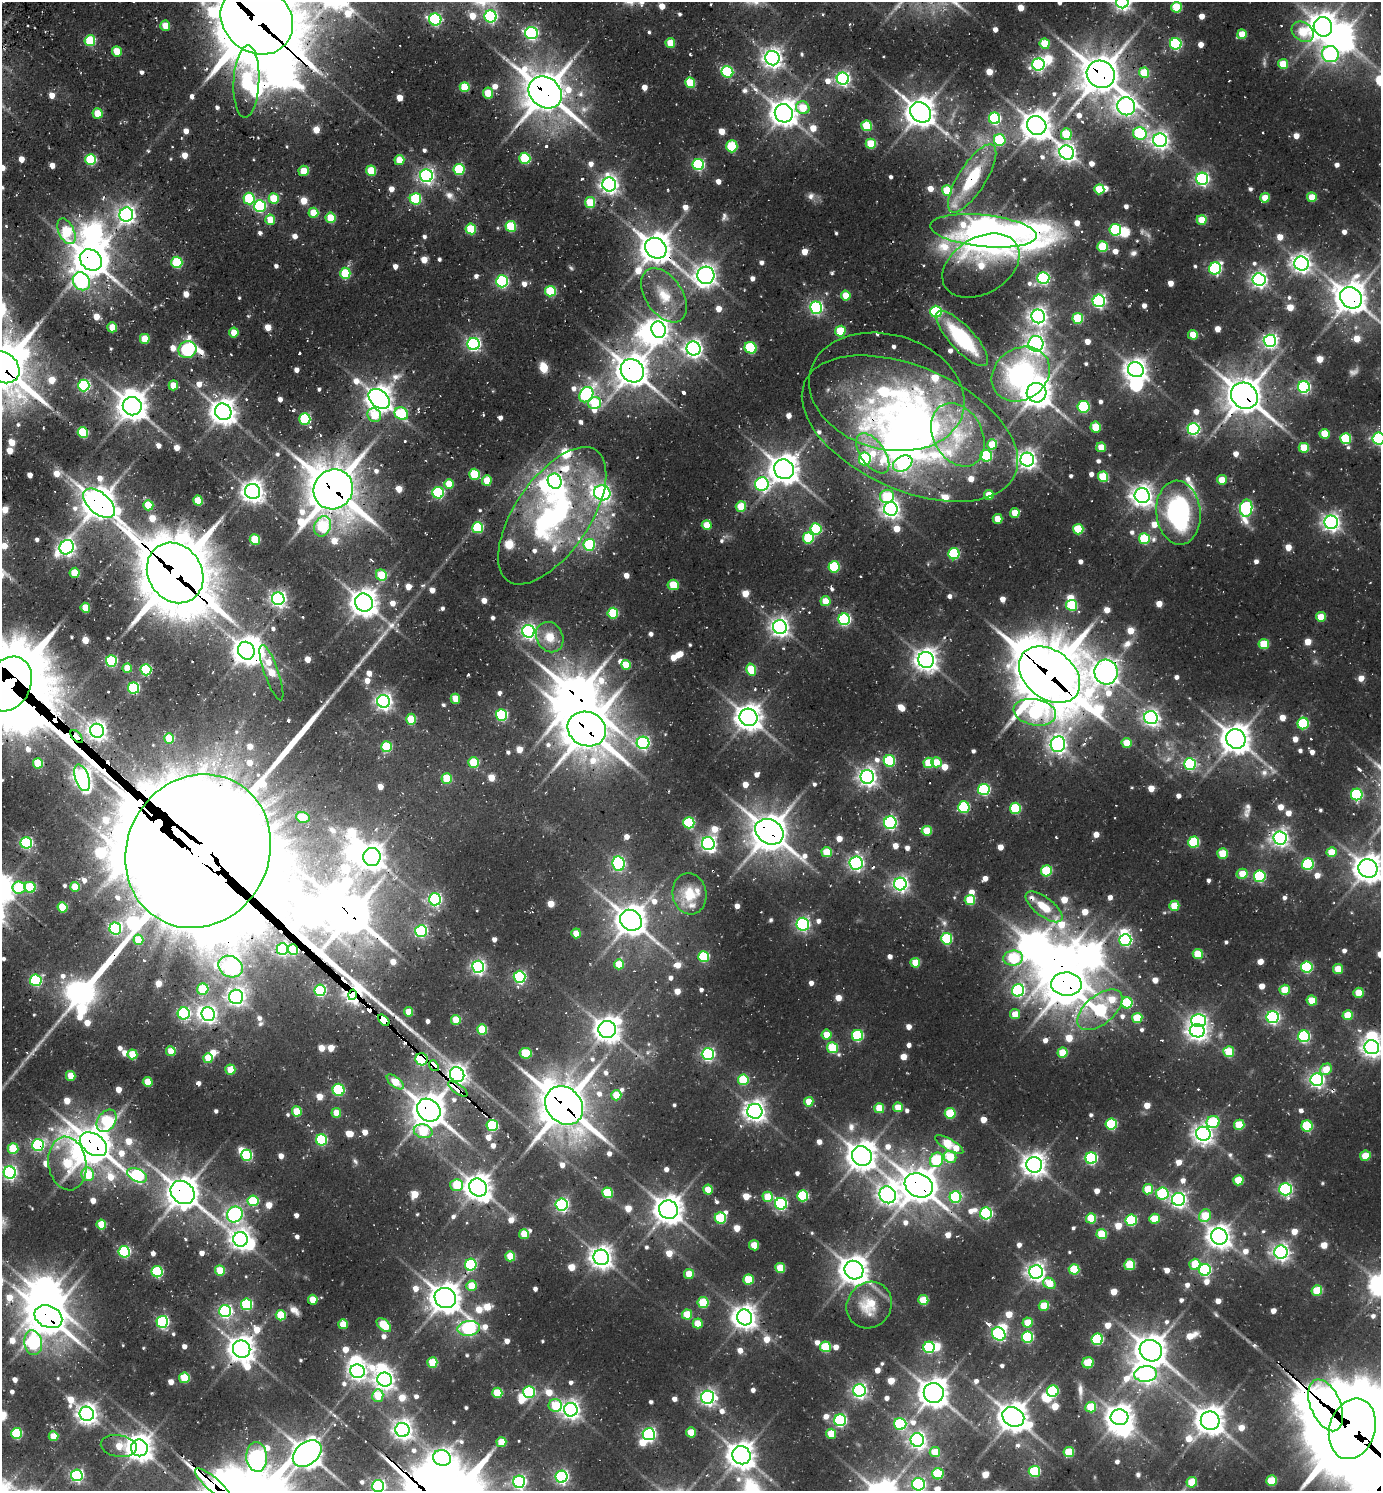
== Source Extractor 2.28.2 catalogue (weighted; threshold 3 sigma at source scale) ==
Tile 11 of 4 x 4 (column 3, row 3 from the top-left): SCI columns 3060-4438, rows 1559-3047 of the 6039 x 6026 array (HDU 1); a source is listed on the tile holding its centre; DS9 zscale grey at full resolution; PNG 1383 x 1493 px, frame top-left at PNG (2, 2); each listed source drawn as its Kron ellipse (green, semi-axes under 4 px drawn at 4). Shown black and unused: <1% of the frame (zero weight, under 2 of 3 exposures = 4% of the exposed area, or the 3 px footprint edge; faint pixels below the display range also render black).
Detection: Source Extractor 2.28.2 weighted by HDU 2 'WHT'; one run over the whole footprint, this tile lists its part. Background 0.1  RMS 0.011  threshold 0.0502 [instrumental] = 3 sigma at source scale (4.5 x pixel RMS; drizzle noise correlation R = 1.50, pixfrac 1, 0.05/0.05 arcsec/px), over >= 5 px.
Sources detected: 1049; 5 too faint to see at this stretch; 54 inside a brighter object's white glare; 10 cosmic-ray / hot-pixel residue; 4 long thin detections or spike segments (spike, bleed or trail) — neither listed nor drawn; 24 inside a brighter listed object's ellipse — not listed separately; of the other 952, all 500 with FLUX_AUTO >= 22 (the completeness limit of this list) listed and drawn (452 fainter detections not listed), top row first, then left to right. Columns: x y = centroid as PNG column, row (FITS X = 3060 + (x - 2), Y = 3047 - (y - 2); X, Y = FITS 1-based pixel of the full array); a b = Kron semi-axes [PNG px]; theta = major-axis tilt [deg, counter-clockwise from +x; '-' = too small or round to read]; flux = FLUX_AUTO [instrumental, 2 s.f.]
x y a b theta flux
1122 2 6 6 - 460
1176 7 5 5 - 54
491 16 6 6 - 200
435 19 6 6 - 170
257 20 38 32 -35 9500
165 26 5 5 - 23
1323 27 10 9 - 1300
1303 32 12 9 -36 49
532 33 6 6 - 230
1242 34 5 4 - 23
90 41 5 5 - 68
670 43 5 5 - 27
1045 44 5 5 - 41
1176 44 6 6 - 150
117 51 5 5 - 30
1330 54 8 8 - 280
772 58 7 7 - 730
1038 64 6 6 - 270
1283 64 5 5 - 30
727 72 6 5 - 99
1144 73 5 5 - 42
1101 74 14 13 - 2700
843 79 6 6 - 320
246 82 36 13 88 160
690 83 5 5 - 45
465 87 5 5 - 56
545 92 18 14 -38 3000
488 93 5 5 - 28
1126 106 9 9 - 530
803 108 7 6 - 35
921 112 11 9 -40 1700
98 113 5 5 - 28
784 113 9 9 - 1300
995 118 6 5 - 150
1037 125 10 9 - 1500
867 126 5 5 - 57
1140 133 7 6 - 130
1066 134 6 5 - 47
1000 140 6 6 - 70
1160 140 7 7 - 540
871 144 5 5 - 43
732 146 6 5 - 70
1067 153 7 6 - 550
525 158 5 5 - 85
91 160 5 5 - 90
399 160 5 5 - 27
698 165 6 5 - 150
459 169 5 5 - 86
304 171 5 5 - 24
371 171 5 5 - 43
426 176 6 6 - 370
972 178 39 13 58 61
1202 179 6 6 - 270
609 184 7 6 - 570
1099 189 5 5 - 38
947 190 5 5 - 41
1312 197 5 5 - 28
1265 198 5 5 - 23
249 199 6 5 - 74
274 199 5 5 - 42
415 199 6 5 - 88
590 203 5 5 - 40
260 206 6 6 - 150
313 213 5 5 - 30
126 215 7 6 - 530
331 218 5 5 - 38
270 220 5 5 - 24
1202 220 5 5 - 25
511 226 5 5 - 68
471 229 5 5 - 51
1115 230 6 5 - 110
66 231 14 7 -64 64
984 231 53 16 -6 1500
1103 247 5 5 - 57
656 248 11 9 -39 1700
91 260 12 9 -42 2100
177 262 6 5 - 80
1301 264 7 7 - 620
981 266 42 28 31 41
1215 268 6 6 - 170
345 273 5 5 - 67
706 275 8 8 - 820
1043 278 6 6 - 190
1259 280 6 6 - 430
81 281 9 8 - 240
502 281 6 6 - 170
550 291 5 5 - 70
664 295 30 18 -56 39
846 295 5 5 - 25
1351 298 11 10 - 1900
1099 301 6 6 - 290
816 308 6 6 - 230
936 312 6 6 - 110
1038 316 7 6 - 580
1078 318 5 5 - 61
112 327 5 5 - 29
659 330 8 7 - 640
840 331 5 5 - 49
234 333 5 4 - 24
1193 335 5 5 - 26
962 338 36 12 -47 81
145 339 5 5 - 33
1270 341 6 6 - 360
473 344 6 6 - 270
1036 344 8 7 - 570
694 348 7 7 - 530
751 348 6 5 - 92
187 350 9 8 - 190
2 367 18 14 -35 4300
1136 370 8 7 - 970
632 371 12 11 - 2100
1021 374 31 25 36 190
84 385 6 6 - 180
173 385 5 5 - 24
1304 387 6 6 - 210
887 392 79 57 -16 230
1036 393 10 10 - 1700
586 395 8 6 54 210
1244 396 14 12 -39 2300
379 399 12 8 -40 1300
594 403 6 6 - 42
132 406 9 9 - 1600
1084 407 6 6 - 100
223 412 8 8 - 1200
401 414 7 6 - 79
374 415 7 6 - 39
305 419 5 5 - 110
1096 427 5 5 - 33
910 428 115 61 -24 590
1193 429 6 6 - 230
83 432 5 5 - 75
1324 434 5 5 - 28
958 435 33 24 -62 65
1346 439 5 5 - 80
1379 439 6 6 - 200
992 444 5 5 - 27
1101 447 5 5 - 24
1304 448 5 5 - 38
873 453 23 12 -55 33
986 456 6 6 - 84
865 459 6 6 - 110
1027 460 7 6 - 600
903 463 10 7 30 200
784 469 10 9 - 1600
474 474 5 5 - 62
1103 477 5 5 - 55
487 480 5 5 - 24
1222 480 5 5 - 24
555 481 8 6 -61 360
449 484 5 5 - 28
762 484 7 6 - 220
333 489 20 19 - 4500
253 492 7 7 - 920
438 493 6 5 - 120
602 493 8 7 - 390
989 495 5 4 - 23
887 496 7 6 - 52
1142 496 7 7 - 830
198 501 5 5 - 39
99 503 19 10 -40 2200
148 505 5 5 - 42
741 506 5 5 - 38
1246 508 8 6 81 200
891 509 7 7 - 540
1015 513 5 5 - 24
1178 513 32 22 -84 190
552 516 79 37 56 300
998 519 5 5 - 23
1331 522 7 6 - 530
707 525 5 5 - 31
322 526 10 8 65 67
478 528 5 5 - 74
816 529 5 5 - 97
1078 529 5 5 - 54
808 538 5 5 - 75
1144 539 5 5 - 66
255 540 5 5 - 54
589 545 6 5 - 79
67 547 7 6 - 470
954 554 5 5 - 100
834 567 5 5 - 80
75 573 5 5 - 38
175 573 31 26 -57 8100
381 575 6 5 - 45
673 585 5 5 - 38
278 599 6 6 - 410
825 601 5 5 - 23
364 603 9 8 - 1400
1072 605 5 5 - 65
85 608 5 5 - 29
613 613 5 5 - 66
1321 617 5 5 - 24
844 619 6 6 - 200
780 627 7 7 - 620
528 631 6 6 - 370
550 637 16 13 -61 22
1264 644 5 5 - 42
246 651 9 8 - 1500
926 660 8 7 - 930
111 661 6 5 - 120
626 665 5 5 - 28
127 668 5 4 - 26
751 669 6 5 - 41
146 670 5 5 - 110
1106 672 12 11 - 1100
271 673 29 7 -71 38
1049 675 34 24 -38 6200
8 684 29 22 62 7800
133 688 6 5 - 120
455 699 5 5 - 23
384 701 6 6 - 490
1035 712 21 13 -10 180
501 715 5 5 - 130
749 717 9 8 - 1200
1151 718 7 6 - 440
411 719 5 5 - 40
1303 723 6 5 - 93
587 729 19 17 -23 3300
97 731 7 7 - 610
77 736 8 4 -48 1400
169 738 5 5 - 44
1236 739 10 9 - 1700
643 743 6 6 - 230
1127 743 5 5 - 26
1058 744 8 7 - 530
386 747 5 5 - 67
889 761 6 5 - 100
474 762 5 5 - 53
936 762 5 5 - 23
38 763 5 5 - 47
929 763 5 5 - 47
1190 764 6 6 - 180
867 777 7 6 - 570
82 778 14 6 -71 650
447 778 5 5 - 44
984 790 6 5 - 130
1357 795 6 6 - 140
964 807 6 5 - 110
1015 808 5 5 - 82
303 817 7 5 -13 27
689 823 5 5 - 90
890 823 6 6 - 200
927 831 5 5 - 33
769 832 15 12 -32 2300
1280 838 7 6 - 470
1194 842 5 5 - 83
26 843 6 5 - 190
708 844 6 6 - 390
198 851 79 71 61 71000
827 852 5 5 - 41
1331 852 5 5 - 25
1223 854 5 5 - 40
372 857 9 8 - 1100
856 863 6 6 - 330
618 864 7 6 - 210
1308 864 6 5 - 130
1368 869 9 9 - 1400
1046 871 5 5 - 74
1242 874 5 5 - 28
1260 876 6 5 - 130
900 884 6 6 - 400
19 887 6 6 - 54
30 887 5 5 - 69
75 887 5 5 - 30
690 894 20 17 -80 29
435 899 6 6 - 250
970 900 5 5 - 48
1174 906 5 5 - 30
63 907 5 5 - 42
1044 907 22 9 -37 29
631 920 11 10 - 1700
803 924 6 6 - 240
115 929 6 6 - 200
421 931 6 6 - 170
576 933 5 5 - 24
947 939 6 5 - 85
138 940 5 5 - 32
1125 940 6 6 - 190
282 949 6 5 - 160
293 950 5 5 - 70
1198 954 5 5 - 39
704 957 5 5 - 87
1013 958 9 7 6 78
915 963 5 5 - 30
619 964 5 5 - 30
230 967 13 10 -28 420
478 967 6 6 - 340
1307 967 6 5 - 120
1338 969 5 5 - 24
519 977 6 6 - 190
36 980 6 6 - 130
1066 984 15 11 -2 2700
203 989 6 5 - 62
320 990 5 5 - 140
1018 990 6 6 - 220
1285 990 5 5 - 34
1358 993 5 5 - 27
352 995 5 4 - 850
236 997 7 7 - 510
1312 1000 5 5 - 24
1127 1003 5 5 - 79
1100 1010 27 14 40 160
408 1012 5 4 - 23
184 1013 6 6 - 190
208 1014 7 6 - 460
1015 1014 5 5 - 23
1348 1015 5 5 - 32
1273 1017 6 6 - 270
1137 1018 5 5 - 45
384 1020 7 4 -48 1000
456 1020 5 5 - 34
1198 1020 7 6 - 300
482 1029 5 5 - 49
607 1030 9 8 - 1200
1197 1031 7 6 - 670
827 1035 5 5 - 24
857 1036 5 5 - 100
1304 1036 6 6 - 140
1372 1047 7 7 - 690
833 1048 5 5 - 60
171 1051 5 4 - 26
1229 1052 5 5 - 43
526 1053 6 5 - 51
1062 1053 5 5 - 35
132 1054 5 5 - 33
708 1054 6 6 - 250
208 1058 5 5 - 32
422 1059 6 6 - 170
434 1066 6 3 -52 210
1326 1069 6 5 - 22
230 1070 5 5 - 26
457 1075 7 7 - 630
71 1076 5 4 - 25
743 1080 5 5 - 62
1317 1080 6 6 - 370
148 1082 5 4 - 25
395 1082 10 5 -40 31
458 1089 11 4 -35 110
339 1090 6 6 - 100
616 1095 5 5 - 31
809 1102 5 4 - 22
564 1105 21 17 -49 3700
898 1107 5 5 - 24
879 1108 5 5 - 30
429 1110 12 10 -41 2100
297 1111 5 5 - 35
755 1111 7 7 - 820
336 1113 5 5 - 25
950 1113 5 5 - 58
107 1121 12 8 55 85
1213 1122 6 6 - 73
1111 1124 6 5 - 91
492 1125 6 5 - 130
1239 1125 5 5 - 40
1307 1126 5 5 - 71
423 1131 9 7 -14 53
1203 1134 7 7 - 680
321 1140 5 5 - 100
93 1144 15 10 -36 2300
949 1144 16 5 -29 56
38 1145 6 6 - 170
13 1149 5 5 - 48
247 1155 5 5 - 97
862 1156 10 9 - 1500
1365 1156 5 5 - 26
950 1157 6 5 - 35
1091 1158 6 6 - 160
936 1160 7 6 - 81
67 1163 27 19 -82 68
1034 1165 8 7 - 1000
10 1173 6 6 - 300
88 1174 6 6 - 41
137 1175 10 6 -27 190
1238 1180 5 5 - 37
457 1185 6 6 - 47
919 1185 14 11 -27 2200
478 1187 9 8 - 1300
708 1189 5 5 - 26
1148 1189 5 5 - 37
1285 1189 6 6 - 250
183 1192 13 10 -43 1800
607 1193 5 5 - 55
1162 1193 6 6 - 88
888 1195 9 8 - 640
803 1196 5 5 - 94
768 1197 5 5 - 38
955 1197 6 6 - 110
1179 1199 6 6 - 380
253 1201 5 5 - 64
562 1204 6 6 - 250
781 1204 6 6 - 160
669 1210 10 9 - 1500
986 1213 6 6 - 170
235 1214 8 7 - 370
1205 1216 7 5 62 35
720 1218 6 5 - 72
1091 1218 5 5 - 42
1154 1219 5 5 - 33
1131 1220 5 5 - 100
101 1224 5 5 - 32
524 1234 5 5 - 24
1102 1234 5 5 - 38
1219 1236 8 8 - 980
240 1239 7 7 - 730
754 1245 5 5 - 22
124 1252 5 5 - 140
1281 1252 6 6 - 510
510 1256 5 5 - 34
601 1257 8 7 - 920
1195 1264 5 5 - 35
471 1265 6 6 - 110
1130 1265 5 5 - 54
780 1268 5 5 - 34
1074 1269 5 5 - 51
854 1270 10 9 - 1500
1205 1270 6 6 - 170
220 1271 5 5 - 34
157 1272 5 5 - 110
1036 1272 7 7 - 600
689 1274 5 5 - 25
748 1279 5 5 - 40
1049 1283 6 5 - 26
471 1286 5 5 - 30
1317 1290 5 5 - 46
445 1298 11 10 - 1700
313 1300 5 5 - 28
923 1300 5 5 - 37
703 1303 5 5 - 56
247 1304 5 5 - 100
869 1305 24 22 54 41
1044 1306 5 5 - 34
225 1311 6 6 - 230
281 1315 5 5 - 52
687 1315 5 5 - 31
48 1317 14 10 -24 2300
745 1317 8 7 - 1000
162 1322 6 6 - 210
1027 1322 5 5 - 25
698 1323 5 5 - 29
343 1324 5 4 - 27
384 1325 9 5 -45 54
469 1328 11 7 7 220
999 1334 7 6 - 200
1028 1337 5 5 - 120
1097 1339 6 5 - 110
33 1343 12 9 -81 170
825 1347 5 5 - 56
929 1347 6 5 - 110
242 1349 9 8 - 1200
1151 1351 11 10 - 1900
432 1362 5 5 - 48
1088 1363 6 5 - 46
357 1371 7 7 - 540
1146 1374 11 8 6 550
184 1378 5 5 - 58
385 1379 7 7 - 700
859 1390 6 6 - 350
1053 1391 6 6 - 92
529 1392 6 5 - 100
497 1393 5 5 - 47
934 1393 10 10 - 1500
378 1396 6 5 - 38
708 1397 6 6 - 440
1326 1405 27 15 -67 820
555 1406 7 6 - 45
1091 1407 5 5 - 39
571 1410 7 7 - 620
87 1414 7 7 - 750
1013 1417 11 9 -30 1600
1119 1417 9 8 - 1100
840 1420 6 6 - 180
1210 1421 9 9 - 1500
900 1424 6 6 - 99
1352 1429 31 22 73 13000
402 1430 7 7 - 710
691 1432 5 5 - 27
16 1433 5 5 - 89
649 1434 6 6 - 280
831 1434 5 5 - 28
53 1436 5 5 - 27
917 1440 7 6 - 460
501 1442 5 5 - 27
119 1446 18 11 -9 27
139 1448 8 8 - 1200
935 1452 5 5 - 29
1069 1452 5 5 - 49
307 1453 16 11 38 1700
741 1455 9 9 - 1300
257 1457 15 10 -84 400
442 1458 9 8 - 620
1034 1471 5 5 - 87
938 1474 5 5 - 65
77 1475 6 6 - 240
562 1477 6 6 - 280
1272 1481 5 5 - 48
519 1482 6 6 - 300
1192 1482 5 5 - 33
213 1484 23 6 -41 330
919 1484 6 6 - 220
378 1486 6 6 - 280
Overlapping masked pixels (flux is a lower limit): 47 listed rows (the first 20) at x y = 257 20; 1101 74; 545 92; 1037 125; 972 178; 984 231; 656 248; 91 260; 1351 298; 2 367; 632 371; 887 392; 1244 396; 910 428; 555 481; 333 489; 99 503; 552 516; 175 573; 246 651
Isophote crosses this tile's border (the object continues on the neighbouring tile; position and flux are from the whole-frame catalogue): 11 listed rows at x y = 1122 2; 257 20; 2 367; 1379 439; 8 684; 1368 869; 1372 1047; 1352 1429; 213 1484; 919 1484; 378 1486
Unlisted compact peaks at least as high as the median listed source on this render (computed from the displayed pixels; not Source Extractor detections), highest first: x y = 832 273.